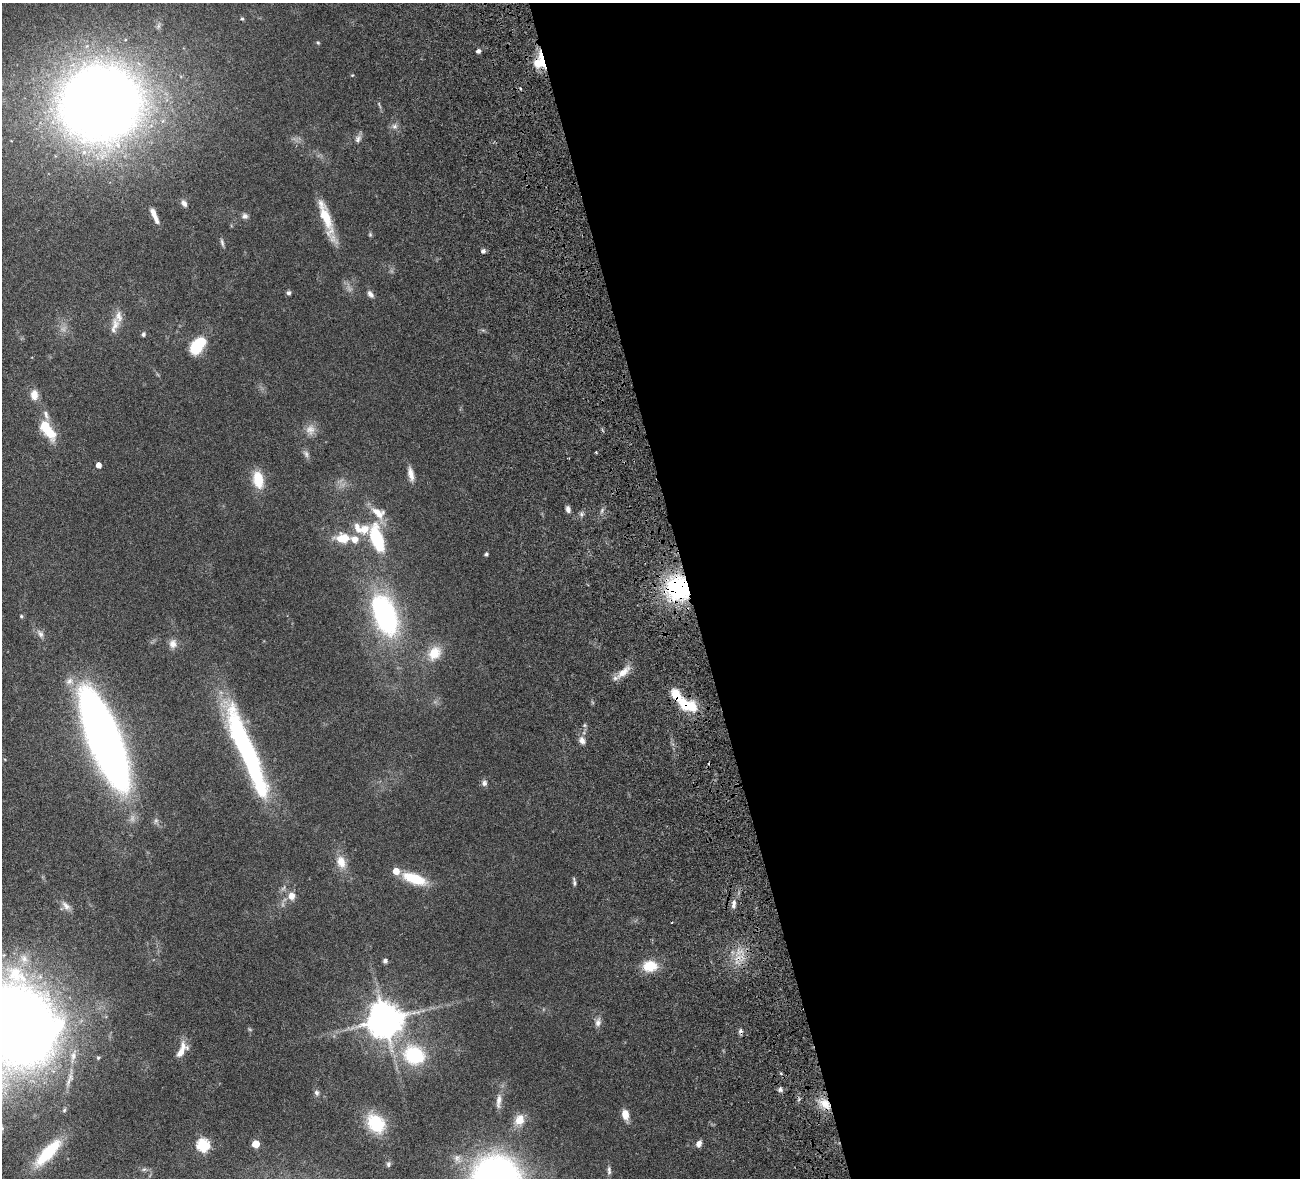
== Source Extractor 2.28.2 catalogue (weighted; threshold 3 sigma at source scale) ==
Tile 8 of 4 x 4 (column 4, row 2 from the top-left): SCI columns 4056-5353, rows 2683-3858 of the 5511 x 5251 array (HDU 1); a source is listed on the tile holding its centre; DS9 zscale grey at full resolution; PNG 1302 x 1180 px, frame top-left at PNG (2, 3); no overlay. Shown black and unused: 47% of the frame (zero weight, under 4 of 8 exposures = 8% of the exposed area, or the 3 px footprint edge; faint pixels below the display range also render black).
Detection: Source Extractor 2.28.2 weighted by HDU 2 'WHT'; one run over the whole footprint, this tile lists its part. Background 0.116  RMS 0.0034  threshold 0.0138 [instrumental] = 3 sigma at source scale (4.09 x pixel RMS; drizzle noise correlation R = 1.36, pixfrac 0.8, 0.05/0.05 arcsec/px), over >= 5 px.
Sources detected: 88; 2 too faint to see at this stretch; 1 inside a brighter object's white glare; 2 cosmic-ray / hot-pixel residue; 1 long thin detection or spike segment (spike, bleed or trail) — not listed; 9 inside a brighter listed object's ellipse — not listed separately; the other 73 listed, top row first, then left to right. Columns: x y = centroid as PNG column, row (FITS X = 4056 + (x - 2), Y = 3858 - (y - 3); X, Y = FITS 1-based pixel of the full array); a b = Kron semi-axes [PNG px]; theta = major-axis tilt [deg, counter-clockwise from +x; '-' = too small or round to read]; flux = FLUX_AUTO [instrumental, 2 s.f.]
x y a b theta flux
242 19 4 4 - 0.44
318 43 5 4 - 0.36
478 51 5 4 - 1.1
542 61 23 8 -78 6.1
100 103 46 43 12 560
395 126 8 6 0 1
358 139 10 7 71 1.2
184 203 9 6 -60 1.3
245 216 8 7 - 0.96
326 219 49 9 -71 9.2
370 234 6 5 - 0.42
222 242 11 4 -75 0.73
483 251 5 4 - 0.95
289 293 5 5 - 0.71
370 294 10 6 -53 1.2
119 316 24 13 67 3.9
143 334 5 4 - 0.69
197 346 19 11 53 13
34 395 12 8 -89 2.7
45 426 13 10 -84 6.4
596 452 3 3 - 0.29
306 454 10 6 -75 1.1
99 465 4 4 - 2.3
411 474 18 7 -78 2.3
258 480 21 12 -78 6.9
568 509 8 5 -76 1.2
378 513 21 12 -33 4.9
581 514 7 4 -90 0.66
355 539 53 14 -10 9.3
377 539 23 10 -72 24
486 554 4 4 - 0.59
678 588 29 27 -69 30
385 614 38 19 -69 58
21 616 4 4 - 0.37
40 634 12 7 -60 1.3
173 644 12 10 83 2
434 653 20 15 53 5.8
623 672 19 9 42 3.4
689 706 24 12 -21 9.4
104 739 70 18 -68 390
582 741 9 7 -63 1.6
247 751 99 15 -68 70
484 783 9 7 80 0.95
341 862 16 10 -73 4.1
414 879 30 12 -20 9.7
574 882 12 3 -82 0.71
291 896 10 9 - 2.3
733 904 13 5 82 1.4
66 906 14 8 -46 1.7
24 959 13 10 -75 3.1
385 961 5 5 - 0.91
650 966 17 13 4 6.4
385 1020 10 10 - 760
598 1022 12 7 78 1.5
21 1026 52 43 -67 520
181 1052 20 7 43 2.6
414 1055 31 26 -25 18
73 1056 17 8 80 2.8
98 1058 4 4 - 0.38
780 1089 7 5 -88 0.75
317 1093 7 6 - 0.82
499 1101 22 7 84 2.4
825 1104 16 11 -48 4.6
625 1114 12 8 -82 3.1
520 1120 13 11 60 4.2
376 1123 26 19 -48 11
256 1144 5 5 - 6.8
699 1144 6 5 - 1.8
203 1145 6 6 - 36
48 1152 35 11 47 13
388 1164 7 6 - 0.7
144 1169 7 4 18 0.49
609 1171 13 5 -89 1.1
Overlapping masked pixels (flux is a lower limit): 4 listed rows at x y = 542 61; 678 588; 689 706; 825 1104
Isophote crosses this tile's border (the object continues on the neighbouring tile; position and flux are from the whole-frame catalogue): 1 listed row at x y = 21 1026